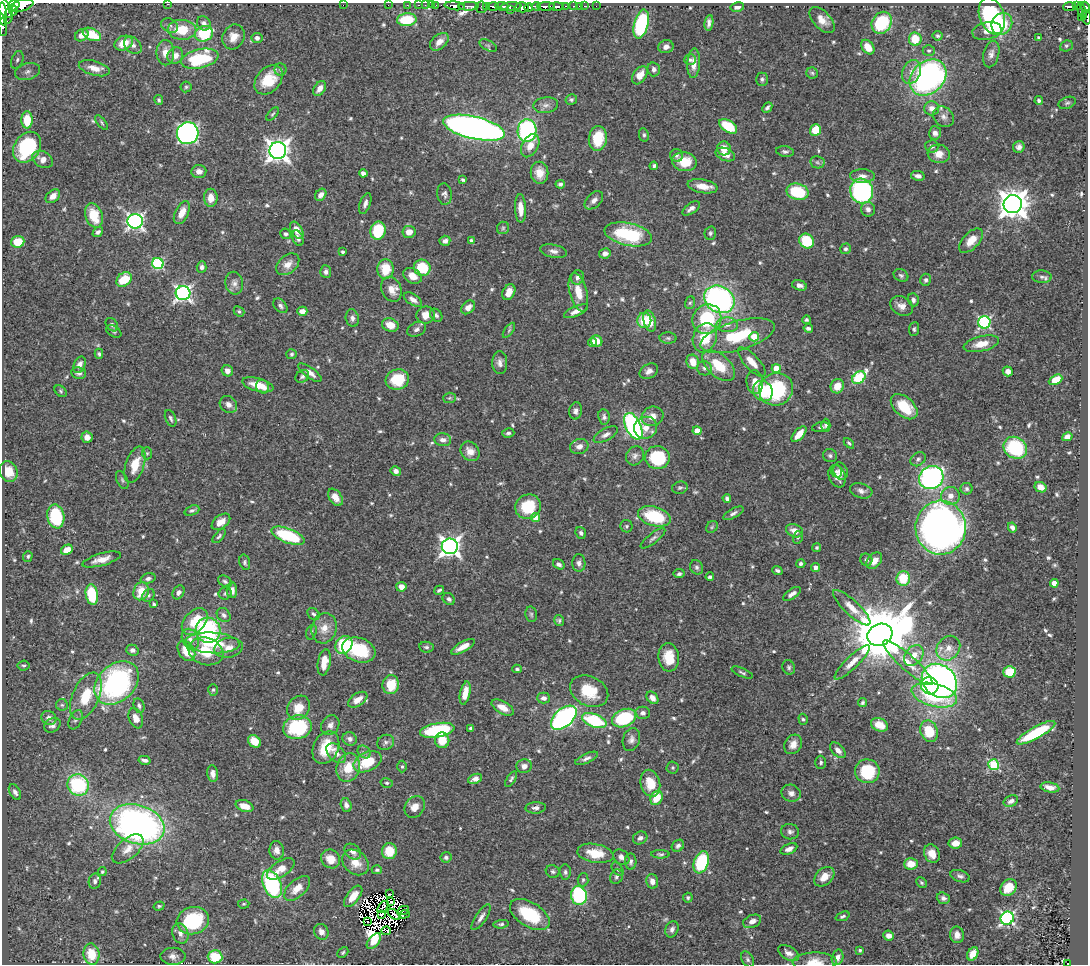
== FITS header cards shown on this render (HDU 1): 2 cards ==
NAXIS1  =                 1086
NAXIS2  =                  962

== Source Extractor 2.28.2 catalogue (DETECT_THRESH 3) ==
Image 1086 x 962 px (HDU 1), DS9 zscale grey, 1 PNG px = 1 image px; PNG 1090 x 966 px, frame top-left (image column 1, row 962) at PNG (2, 3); each listed source drawn as its Kron ellipse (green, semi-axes under 4 px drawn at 4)
Background 0.444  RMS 0.015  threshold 0.0449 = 3 sigma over >= 5 px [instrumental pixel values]
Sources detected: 676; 14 with non-positive FLUX_AUTO (blend fragments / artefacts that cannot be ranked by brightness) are neither listed nor drawn; of the other 662, the 500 brightest by FLUX_AUTO listed and drawn (162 fainter detections omitted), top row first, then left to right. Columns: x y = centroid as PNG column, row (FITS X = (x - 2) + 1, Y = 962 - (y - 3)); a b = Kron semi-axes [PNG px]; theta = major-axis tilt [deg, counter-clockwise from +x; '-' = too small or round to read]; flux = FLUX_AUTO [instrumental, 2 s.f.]
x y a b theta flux
167 4 3 2 - 6
14 5 6 5 - 440
21 5 12 6 16 810
343 5 2 2 - 25
388 5 2 2 - 4.2
407 5 2 2 - 5
418 5 3 2 - 6.4
425 5 2 2 - 7.8
431 5 2 2 - 6
436 5 2 2 - 5
455 6 10 4 -6 490
469 6 10 4 1 300
486 6 3 2 - 15
493 6 6 3 1 160
502 6 7 3 -5 120
511 6 10 3 4 170
536 6 4 3 - 140
546 6 8 3 1 340
556 6 7 3 0 88
565 6 3 2 - 30
574 6 4 2 - 22
579 6 2 2 - 3.3
584 6 2 2 - 3.4
596 6 2 2 - 2.1
1076 6 3 2 - 13
4 7 12 6 -56 830
481 7 6 5 - 40
522 7 7 5 3 360
529 7 4 3 - 130
737 7 7 4 10 3.7
1070 7 6 3 4 71
1086 7 6 4 -70 170
511 10 4 3 - 56
13 11 5 3 - 180
1082 11 9 3 -75 66
3 14 11 3 -84 640
8 16 8 3 75 88
992 16 19 12 -71 130
1081 17 3 2 - 22
1086 17 7 3 -77 42
407 20 10 6 4 39
822 20 16 8 -46 9.8
204 23 7 6 - 4.6
709 23 8 4 82 3.9
882 23 11 9 56 54
641 24 15 7 75 110
1002 24 11 10 - 33
170 25 9 6 -30 3.5
3 27 9 3 -87 35
182 30 14 10 -2 31
987 31 15 8 11 9.1
92 34 10 6 -26 27
204 34 9 7 21 51
82 35 7 5 34 7.8
938 36 5 5 - 1.7
234 37 13 10 62 11
257 38 5 5 - 3.7
1039 38 4 3 - 2.5
915 39 7 6 - 23
439 42 11 7 42 8.9
124 43 9 7 23 17
133 45 10 7 -45 5.1
488 45 9 5 -26 2
1066 46 6 5 - 1.8
666 47 8 6 13 5.2
868 47 8 5 -53 13
929 51 6 5 - 1.9
165 53 12 9 -89 10
991 54 13 8 76 5.7
175 56 8 7 - 7.5
200 59 19 9 13 76
17 60 9 5 68 3.2
690 60 6 5 - 2.5
694 63 15 6 86 9.8
94 68 16 7 -16 10
654 69 7 6 - 3.5
280 70 6 6 - 2.2
27 71 13 8 15 6.5
912 72 12 9 68 8.6
812 73 6 5 - 1.9
640 75 10 6 55 11
928 77 20 16 43 280
762 79 7 6 - 2.3
269 80 16 11 49 30
186 87 5 5 - 1.7
320 88 8 5 54 7.6
159 100 5 4 - 1.7
571 100 6 5 - 2
1039 100 4 3 - 2.4
1067 103 9 5 22 2.4
546 105 12 8 6 5.5
767 108 6 3 48 2.4
932 108 7 7 - 6.7
273 114 8 4 47 1.7
944 117 11 9 -43 5.4
27 120 8 5 89 22
102 123 9 3 -51 1.8
728 126 10 6 -32 39
474 128 31 11 -13 710
815 130 6 5 - 22
527 131 11 9 88 140
188 133 11 10 - 360
935 133 7 6 - 4.5
644 135 7 5 -81 1.9
598 138 12 9 82 30
530 146 12 8 61 10
932 146 7 6 - 3.4
27 147 17 12 55 78
1019 147 6 5 - 4.1
724 148 7 6 - 11
278 150 8 8 - 820
785 151 9 5 -8 2.6
939 154 11 9 -7 10
677 155 6 6 - 2.7
725 155 10 6 -20 8.6
43 159 11 8 -27 6.9
684 162 12 9 -11 24
817 162 7 6 - 2.4
654 166 4 3 - 1.9
199 171 7 6 - 5.2
363 173 4 4 - 5.3
539 173 11 8 -82 12
862 176 12 6 -2 6.1
918 176 7 5 -10 4.5
463 180 4 3 - 1.9
560 184 5 4 - 2.7
703 186 15 6 -10 12
862 191 12 11 - 150
798 192 11 8 -12 49
444 194 11 7 -85 3.6
321 195 6 5 - 5.4
53 196 8 5 42 5.9
211 198 9 6 -89 10
594 200 11 7 43 4.9
365 203 11 5 70 4.5
1013 204 9 9 - 1500
520 208 14 5 -87 11
691 208 10 5 36 4.7
868 209 7 7 - 4.2
182 213 12 6 63 12
94 215 12 8 -71 28
135 221 7 7 - 330
503 228 6 6 - 2.1
297 230 9 5 -58 9.4
378 231 9 7 79 42
98 232 6 4 41 2.6
409 232 6 6 - 9.6
710 233 7 5 75 2.2
285 234 5 5 - 2.4
628 234 24 11 -12 70
298 238 8 5 -64 3.6
445 241 5 5 - 3.6
472 241 4 4 - 5.7
807 241 8 6 -48 47
971 241 15 8 47 14
18 242 6 6 - 24
846 249 5 5 - 2.1
554 251 13 6 -12 4.9
343 252 3 3 - 1.7
605 253 6 5 - 4.6
158 264 6 5 - 100
288 264 13 9 40 9.1
202 267 6 5 - 3.3
422 268 8 8 - 39
385 269 10 8 86 24
326 272 6 5 - 3.3
901 275 8 6 -28 2.3
412 276 10 7 -32 11
578 277 7 6 - 3.9
1042 277 10 6 -3 3.3
124 280 8 6 41 30
926 280 6 5 - 2.7
234 283 11 8 -80 5.6
800 285 7 5 -17 4
391 289 13 9 -67 11
509 292 8 6 62 11
578 292 20 8 -75 17
183 293 7 7 - 320
719 299 16 13 -30 260
413 300 10 5 -32 4.9
913 300 6 5 - 3.1
690 303 6 5 - 1.8
280 306 8 5 -46 2.9
902 306 12 9 -29 7.5
468 307 8 6 42 6.7
239 311 6 4 -41 2
302 311 5 4 - 7.1
576 311 13 5 24 6.7
426 315 9 8 - 13
436 315 7 5 -50 2.7
352 318 9 6 -78 3.8
707 319 15 14 - 61
644 320 8 7 - 23
806 320 4 4 - 1.9
650 321 11 6 -74 16
984 322 6 6 - 140
112 325 7 5 -52 2.7
390 325 8 6 -20 14
727 325 11 7 -3 6
808 328 4 3 - 2.9
416 329 10 6 27 3.8
914 329 7 5 84 2
509 330 8 4 54 1.9
114 331 8 5 -31 2.1
738 336 38 14 16 51
754 337 4 4 - 28
668 338 8 5 -1 2.4
705 338 15 11 71 31
597 341 6 5 - 11
593 343 4 4 - 6.9
981 344 18 7 13 14
99 354 5 4 - 1.8
292 354 5 5 - 1.8
693 362 7 6 - 11
752 362 19 7 -47 12
500 363 11 7 -88 5.2
80 365 9 5 65 6.3
719 366 19 11 -41 32
704 368 7 7 - 3.1
776 368 4 4 - 19
227 371 6 5 - 6.4
649 371 10 7 28 4.9
1008 371 5 4 - 5.2
79 373 7 6 - 3.4
310 373 14 5 -36 8
302 376 7 6 - 2.4
859 378 7 5 39 87
397 379 12 10 16 36
1055 380 7 4 27 20
755 382 12 8 -86 11
258 385 16 6 -15 17
837 386 7 6 - 14
262 387 7 6 - 7.1
776 389 17 16 - 84
61 391 7 5 -44 1.7
763 391 10 9 - 37
449 398 6 5 - 1.8
228 405 9 8 - 5.5
904 407 15 9 -41 35
576 411 8 6 80 4.5
653 416 11 9 19 9.6
604 417 8 6 -83 3.1
171 418 9 5 -68 2.5
826 425 6 4 -90 2.1
633 426 14 7 -64 250
821 427 9 4 12 2.2
646 428 12 10 27 11
697 431 4 4 - 16
508 433 6 4 13 2.3
799 434 10 5 48 14
606 435 13 6 28 4.9
87 437 5 5 - 5.8
1067 437 5 4 - 5.9
443 440 8 6 -7 5
849 443 6 4 -45 1.8
579 446 9 7 20 5.7
1015 448 12 10 -34 70
470 451 10 8 -50 8.6
147 453 6 5 - 1.7
635 456 10 8 54 4.2
830 456 7 6 - 2.7
657 458 12 11 - 58
918 459 8 6 39 3.2
135 465 19 9 71 21
8 471 10 8 -68 15
396 471 5 4 - 4.8
836 471 6 5 - 2.6
840 471 9 7 -68 4.9
837 476 11 8 -68 7.4
931 478 12 11 - 240
122 480 10 5 -65 2.4
1041 487 6 5 - 6.6
680 488 8 6 13 2.2
967 489 6 6 - 2.2
861 491 11 7 -16 5
950 496 9 9 - 7.9
335 497 9 6 -55 9
727 498 4 3 - 2.8
528 507 13 12 - 38
192 510 8 4 21 2.8
733 513 11 4 27 3.3
56 516 12 8 -80 59
654 516 17 9 -16 53
536 517 4 4 - 15
221 522 10 6 37 9
627 526 6 6 - 2
712 527 6 5 - 1.7
1012 527 5 4 - 3
941 528 27 25 88 670
795 531 9 6 -21 8.6
581 533 6 5 - 2.9
219 536 8 4 48 2.1
288 536 17 7 -21 67
798 537 6 5 - 1.8
653 538 15 5 38 3.7
450 546 8 8 - 560
817 548 4 4 - 1.8
67 550 6 5 - 10
28 556 5 4 - 1.7
102 559 20 6 16 9.9
866 560 6 6 - 2.6
874 561 9 6 49 8.7
245 562 8 5 -75 2.2
579 563 9 6 -88 3.6
559 564 6 4 -34 3.2
801 564 4 4 - 2.3
697 567 7 6 - 2.8
816 567 4 4 - 5.5
777 570 5 3 - 2.5
679 574 5 4 - 2.3
710 577 4 3 - 2.2
148 578 7 5 17 2.9
903 578 7 6 - 31
225 581 7 5 -32 2.3
1054 583 4 4 - 12
401 587 5 5 - 7.5
232 590 8 5 -87 5.7
439 590 5 3 - 2.1
141 591 9 7 67 19
178 592 7 5 59 3.8
225 593 6 6 - 2.6
792 594 10 5 35 5.2
92 595 10 6 -81 45
148 595 7 5 53 2.1
449 599 6 5 - 2.8
154 604 4 3 - 1.7
852 608 24 7 -43 12
313 614 7 5 -46 2.3
531 614 8 5 -76 2.2
224 615 8 6 -47 3.7
559 620 5 5 - 1.9
195 622 15 10 48 29
324 628 15 12 75 13
208 630 13 12 - 110
311 632 8 5 72 2
880 635 13 10 26 9200
190 639 11 8 -65 7
212 643 27 10 -3 42
344 645 9 8 - 71
426 647 7 5 -7 2.4
463 647 13 5 29 10
228 648 14 10 10 9.3
948 648 13 11 51 11
132 650 6 5 - 3.3
359 650 17 12 -20 51
186 651 11 8 -58 19
206 651 18 13 -17 28
914 655 11 8 53 10
669 657 14 10 -85 21
324 662 13 6 81 13
852 662 23 6 44 10
908 663 32 7 -42 16
24 666 6 5 - 1.7
789 667 7 6 - 2.4
517 669 4 4 - 1.8
1009 672 6 5 - 31
742 673 11 4 -23 2.1
939 681 19 15 -41 400
117 683 25 18 43 200
391 685 9 8 - 24
930 686 9 8 - 110
213 690 6 5 - 1.8
589 691 20 14 -26 32
465 693 12 5 78 12
934 695 23 11 -15 98
86 696 25 13 65 32
544 698 6 5 - 4.3
652 698 7 5 -50 6.2
358 700 11 6 34 9.7
863 703 4 4 - 2.1
62 705 6 6 - 1.8
139 706 7 5 -74 2.6
503 707 12 6 -29 10
299 708 13 10 51 16
643 713 7 6 - 4
49 718 7 7 - 5.1
136 718 10 7 -69 8.2
564 718 15 9 42 220
624 718 12 8 24 77
803 719 5 4 - 1.8
76 720 10 6 64 3
594 721 13 6 -20 76
52 725 9 7 33 3.8
330 725 10 8 57 5.3
879 725 9 6 -24 14
297 727 14 12 11 71
471 729 4 4 - 2.5
437 730 17 7 10 84
929 731 11 8 -69 29
1036 733 22 6 29 53
350 739 7 6 - 4.1
442 740 8 7 - 19
631 740 12 8 74 5
254 741 7 5 -40 18
386 742 9 7 23 3.1
793 744 10 8 58 8.2
326 747 17 12 65 32
838 750 9 5 -46 6.4
364 752 7 5 -42 2.8
336 753 12 7 -47 7.2
586 758 12 4 24 3.7
145 760 6 3 -12 3.3
368 762 15 9 26 33
821 762 6 5 - 2.3
994 765 5 5 - 82
402 766 6 4 89 1.8
524 766 8 7 - 5.8
348 768 14 11 72 22
673 768 6 6 - 1.9
867 771 12 12 - 52
213 774 8 5 -84 5.1
475 779 7 4 24 6
511 779 9 4 57 2.1
387 783 6 4 -13 1.9
650 783 14 9 -76 21
78 785 11 10 - 88
1050 787 9 5 -12 7.2
15 792 8 5 -60 3.8
791 793 10 8 -21 5.3
656 798 7 5 65 24
1011 801 7 5 25 4.5
346 805 7 5 -71 4.9
245 806 9 5 -17 13
415 807 11 9 51 11
536 808 10 5 3 4.1
137 824 28 19 -17 430
790 832 9 7 -10 3.6
640 838 7 6 - 3.7
955 843 7 5 9 10
678 846 7 5 39 3.4
128 849 19 10 41 11
789 849 9 5 23 5.6
277 850 9 7 -84 6.3
389 851 8 7 - 24
353 852 9 7 -41 6.1
595 853 18 9 -10 23
660 854 9 4 -2 2.2
932 854 9 7 -63 11
446 857 5 5 - 2.2
621 857 9 6 -36 4.9
331 859 10 9 - 14
355 862 15 11 -40 15
631 862 8 5 -86 2.9
701 862 11 7 69 75
911 864 7 6 - 14
281 869 16 7 33 13
618 869 8 5 -52 2.2
377 870 5 4 - 1.7
102 872 4 4 - 1.8
553 872 7 6 - 2.5
565 872 7 5 -84 2.5
960 876 10 5 -18 3.3
616 877 7 6 - 2.5
824 877 11 8 43 10
583 880 6 5 - 1.8
95 881 7 6 - 3.1
652 881 7 6 - 6.5
921 883 6 4 -45 1.9
272 884 14 8 -67 120
297 888 16 8 43 13
1008 888 9 7 48 17
389 894 3 2 - 6.7
353 896 12 6 52 13
579 896 9 8 - 99
688 898 5 4 - 1.9
943 898 7 5 -18 3.1
391 902 3 2 - 2.2
244 904 6 4 4 1.7
159 906 5 4 - 1.8
383 907 7 2 52 1.7
403 911 6 3 27 3.5
394 914 7 3 -37 2.2
404 914 5 2 - 3.5
530 914 22 12 -32 55
381 915 3 3 - 1.7
843 916 7 4 21 2.1
481 917 15 5 56 5.1
1007 918 7 6 - 200
193 921 16 13 16 75
752 921 9 6 23 5.4
367 922 2 2 - 2.7
501 924 8 4 5 2
672 929 8 6 67 4.2
386 931 5 3 - 3.7
321 932 8 7 - 6
180 933 10 7 -68 5.9
957 935 8 7 - 8.1
888 936 5 5 - 4.8
374 941 9 5 49 11
860 950 3 3 - 2
343 953 6 4 41 1.7
789 953 11 6 -30 5.4
91 954 10 8 -82 26
973 954 7 5 60 15
173 956 12 8 -1 6.1
215 957 7 6 - 35
838 957 8 5 75 4.3
748 959 9 5 -61 2.5
815 962 22 9 1 13
1068 963 3 2 - 18
At the frame edge (FLAGS 8, measured only in part): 9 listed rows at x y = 167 4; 21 5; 4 7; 1086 7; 3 14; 1086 17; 3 27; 815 962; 1068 963
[162 fainter detections neither listed nor drawn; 14 non-positive-flux detections neither listed nor drawn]